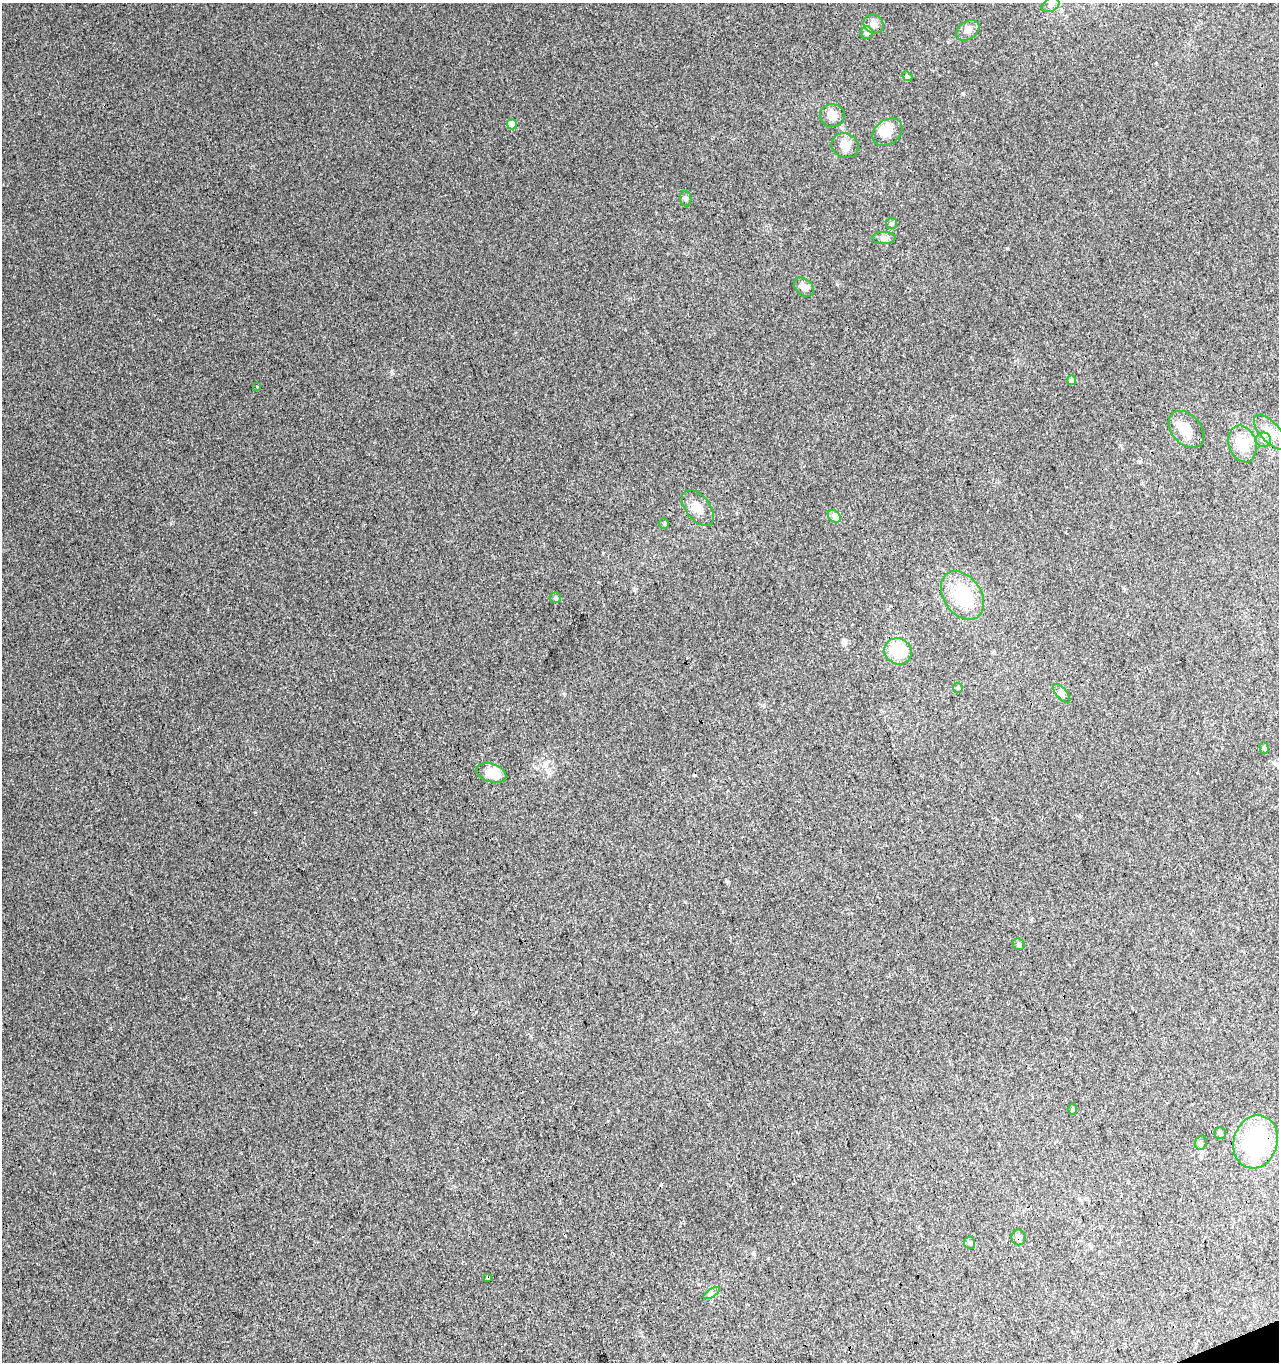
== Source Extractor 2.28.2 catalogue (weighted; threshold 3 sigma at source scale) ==
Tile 6 of 4 x 4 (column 2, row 2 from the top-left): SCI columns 1372-2648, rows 2775-4134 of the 5351 x 5547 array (HDU 1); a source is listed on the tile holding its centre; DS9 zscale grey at full resolution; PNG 1281 x 1364 px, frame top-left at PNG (2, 3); each listed source drawn as its Kron ellipse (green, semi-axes under 4 px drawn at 4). Shown black and unused: <1% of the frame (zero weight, under 3 of 4 exposures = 5% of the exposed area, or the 3 px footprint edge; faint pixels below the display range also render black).
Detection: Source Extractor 2.28.2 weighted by HDU 2 'WHT'; one run over the whole footprint, this tile lists its part. Background 0.0032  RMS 0.0034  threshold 0.0155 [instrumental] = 3 sigma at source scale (4.5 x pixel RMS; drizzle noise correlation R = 1.50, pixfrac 1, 0.0396/0.0396 arcsec/px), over >= 5 px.
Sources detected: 45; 1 inside a brighter object's white glare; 5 cosmic-ray / hot-pixel residue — neither listed nor drawn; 1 inside a brighter listed object's ellipse — not listed separately; the other 38 listed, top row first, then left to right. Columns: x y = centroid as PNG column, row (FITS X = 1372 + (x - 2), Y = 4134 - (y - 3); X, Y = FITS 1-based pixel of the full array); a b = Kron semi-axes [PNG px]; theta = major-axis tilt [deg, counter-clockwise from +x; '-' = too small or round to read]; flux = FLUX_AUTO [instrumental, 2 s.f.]
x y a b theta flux
1050 5 9 6 27 1
874 24 10 9 - 1.7
968 30 12 9 34 2
866 33 6 6 - 1.1
907 76 6 4 -43 0.43
832 116 12 11 - 3
512 124 5 5 - 5.2
887 132 16 12 37 4.3
845 146 14 12 -29 3.6
685 199 8 6 -84 0.95
891 223 5 5 - 0.77
884 238 11 6 0 1.3
804 287 11 8 -42 2
1071 380 5 4 - 1.4
257 387 3 2 - 0.33
1186 429 21 14 -48 5.4
1270 432 21 9 -48 4.5
1263 440 7 7 - 1.2
1243 444 19 13 -72 6.7
698 508 21 12 -52 4.3
834 516 7 5 -45 1.1
664 523 5 4 - 0.47
962 595 26 18 -55 15
555 598 5 5 - 0.68
898 651 14 13 - 10
958 688 5 4 - 0.43
1062 693 11 5 -49 1.2
1264 748 6 4 -72 0.59
491 773 15 9 -18 6.9
1019 944 6 5 - 0.8
1073 1109 6 4 89 0.38
1220 1133 6 6 - 0.73
1255 1142 27 22 73 35
1201 1143 7 5 71 0.7
1018 1237 8 7 - 1.1
970 1243 6 5 - 0.64
488 1277 3 3 - 0.53
712 1293 9 4 31 0.88
Overlapping masked pixels (flux is a lower limit): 2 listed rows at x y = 1018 1237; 488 1277
Unlisted compact peaks at least as high as the median listed source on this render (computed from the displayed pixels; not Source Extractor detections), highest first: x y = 1007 248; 963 93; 392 373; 255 812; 837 284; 564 694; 603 553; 685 902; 764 706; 728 882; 160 320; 845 644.